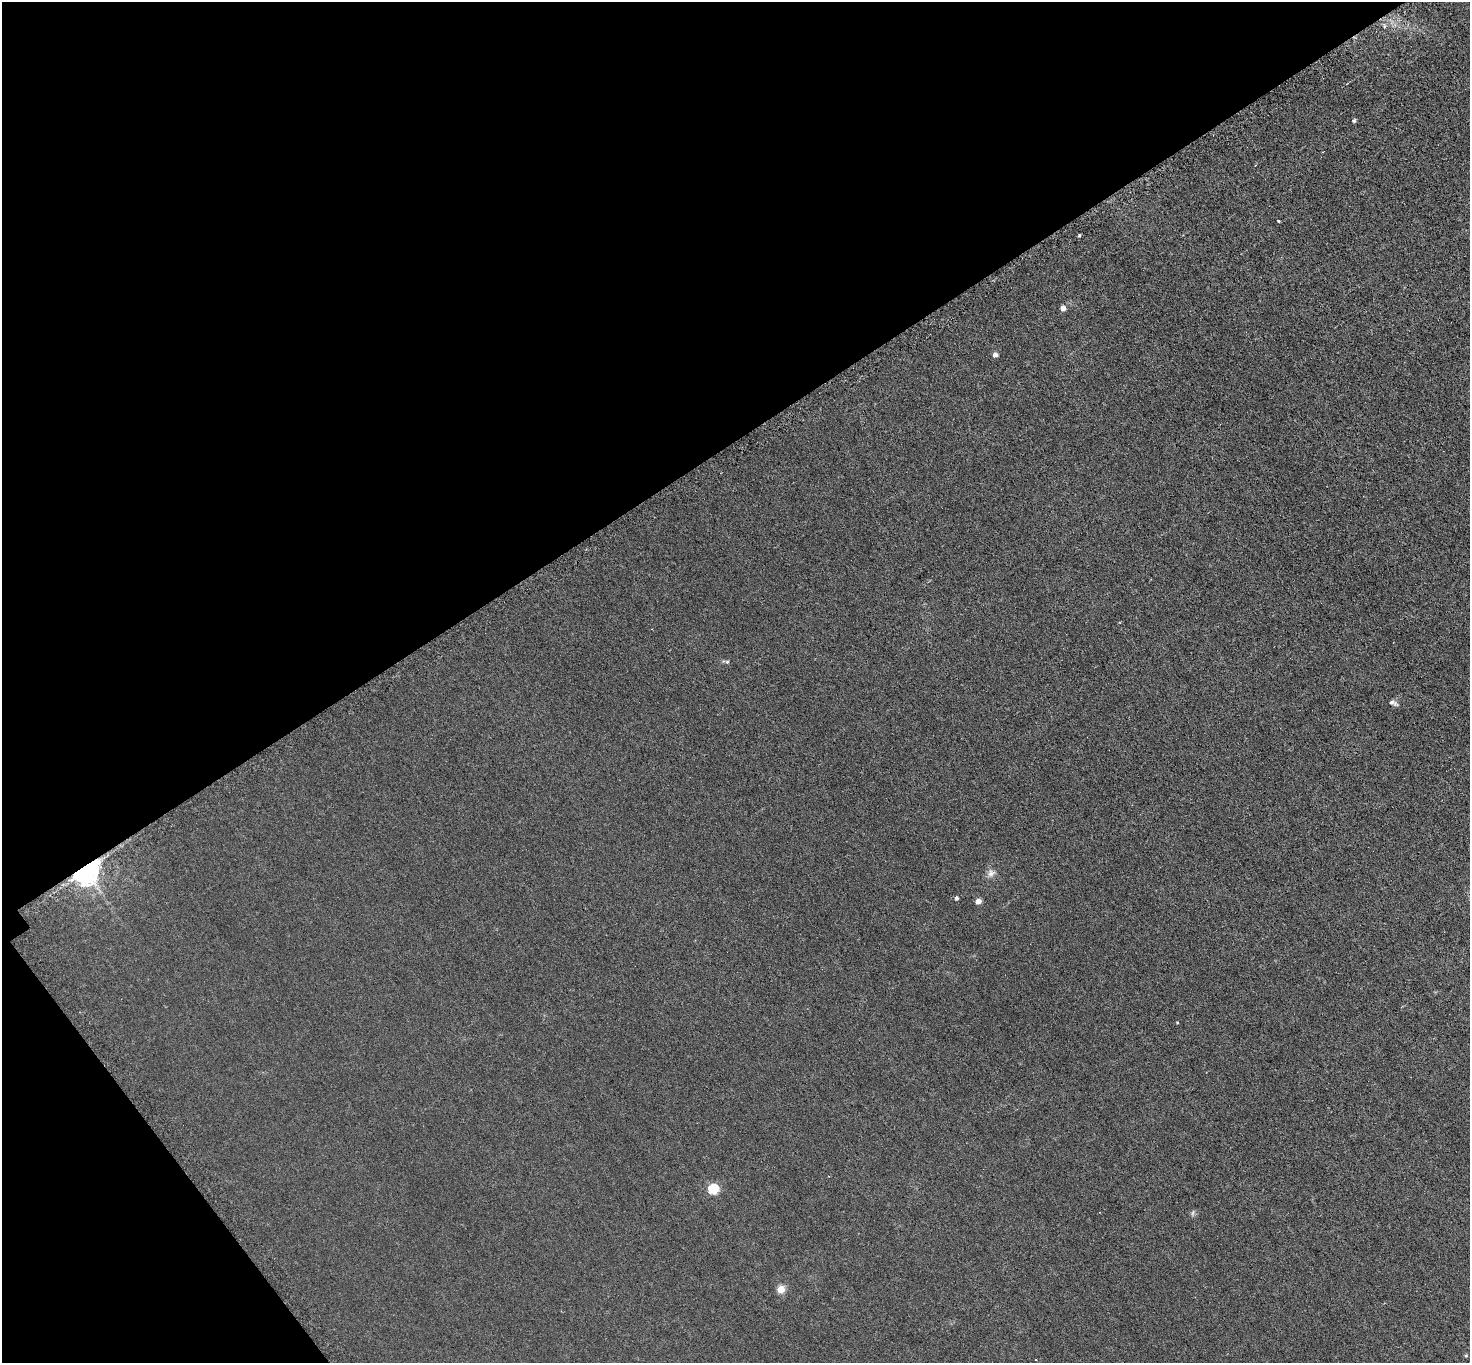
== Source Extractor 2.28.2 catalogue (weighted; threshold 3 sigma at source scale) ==
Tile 5 of 4 x 4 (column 1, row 2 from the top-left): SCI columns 41-1508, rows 3043-4403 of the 5952 x 5945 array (HDU 1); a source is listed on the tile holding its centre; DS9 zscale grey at full resolution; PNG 1472 x 1365 px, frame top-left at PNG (2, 2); no overlay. Shown black and unused: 36% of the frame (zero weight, under 3 of 6 exposures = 3% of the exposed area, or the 3 px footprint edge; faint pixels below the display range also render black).
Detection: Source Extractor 2.28.2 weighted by HDU 2 'WHT'; one run over the whole footprint, this tile lists its part. Background 0.00453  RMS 0.0031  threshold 0.0128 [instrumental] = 3 sigma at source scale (4.09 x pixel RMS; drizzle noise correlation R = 1.36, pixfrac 0.8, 0.05/0.05 arcsec/px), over >= 5 px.
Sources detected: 16; all 16 listed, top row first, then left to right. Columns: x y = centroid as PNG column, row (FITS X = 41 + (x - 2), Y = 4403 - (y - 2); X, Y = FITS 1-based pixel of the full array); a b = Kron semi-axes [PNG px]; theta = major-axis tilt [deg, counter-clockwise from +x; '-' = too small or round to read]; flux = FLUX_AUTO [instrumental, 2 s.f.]
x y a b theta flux
1354 121 4 4 - 0.55
1279 221 3 3 - 0.4
1079 235 3 3 - 0.39
1063 308 4 4 - 2.1
995 355 4 4 - 1.9
727 662 6 4 73 0.44
1393 703 13 6 -21 0.97
86 870 7 6 - 400
991 873 11 10 - 1.5
956 898 4 4 - 0.7
978 901 4 4 - 2.6
1177 1023 4 3 - 0.2
713 1189 5 5 - 21
1193 1213 8 4 81 0.53
781 1289 5 5 - 8
1466 1356 5 4 - 0.33
Overlapping masked pixels (flux is a lower limit): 1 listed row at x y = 86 870